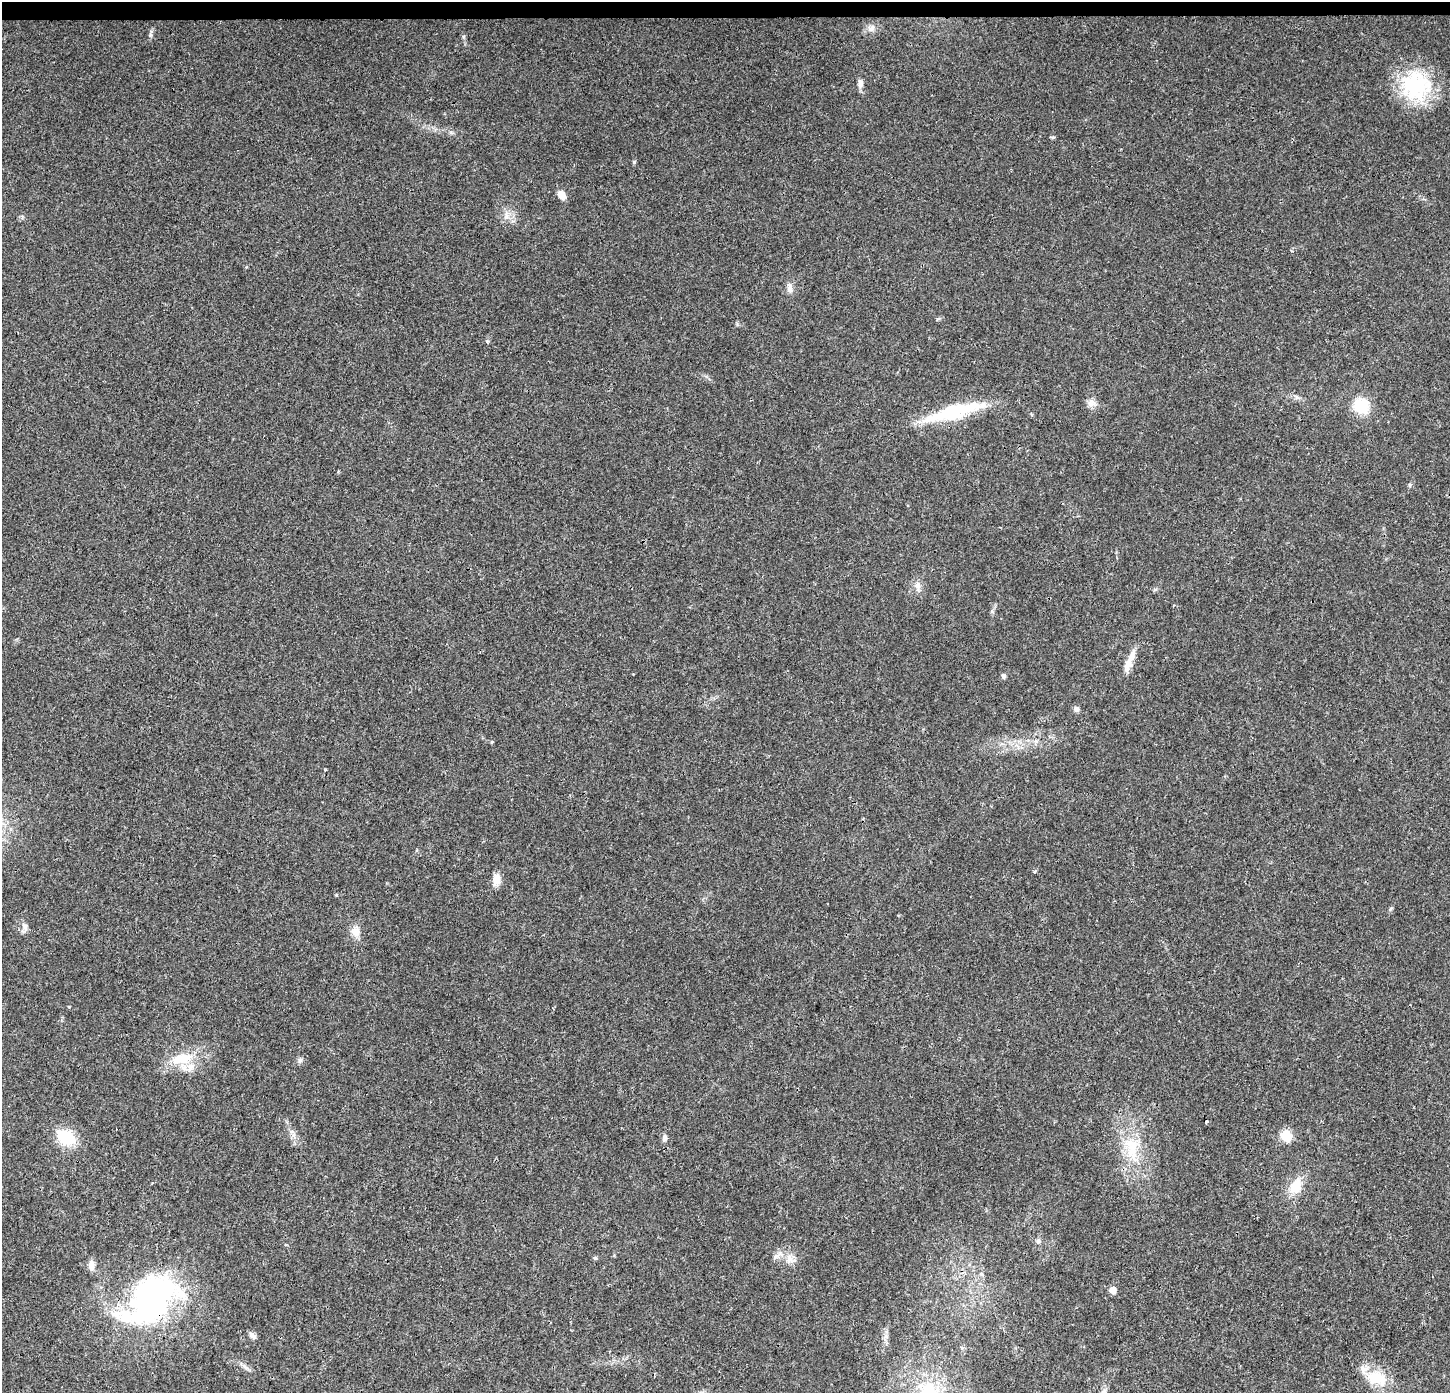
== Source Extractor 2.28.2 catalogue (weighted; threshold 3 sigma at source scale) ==
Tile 2 of 3 x 3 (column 2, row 1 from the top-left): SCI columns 1458-2905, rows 2997-4387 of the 4354 x 4601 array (HDU 1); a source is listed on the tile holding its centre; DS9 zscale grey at full resolution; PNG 1452 x 1395 px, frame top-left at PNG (2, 2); no overlay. Shown black and unused: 1% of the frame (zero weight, under 3 of 4 exposures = <1% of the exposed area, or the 3 px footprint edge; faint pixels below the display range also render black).
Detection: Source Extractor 2.28.2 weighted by HDU 2 'WHT'; one run over the whole footprint, this tile lists its part. Background 0.0264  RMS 0.0031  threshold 0.014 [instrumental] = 3 sigma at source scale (4.5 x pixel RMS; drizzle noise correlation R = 1.50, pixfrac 1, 0.0396/0.0396 arcsec/px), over >= 5 px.
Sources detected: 42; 1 cosmic-ray / hot-pixel residue — not listed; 2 inside a brighter listed object's ellipse — not listed separately; the other 39 listed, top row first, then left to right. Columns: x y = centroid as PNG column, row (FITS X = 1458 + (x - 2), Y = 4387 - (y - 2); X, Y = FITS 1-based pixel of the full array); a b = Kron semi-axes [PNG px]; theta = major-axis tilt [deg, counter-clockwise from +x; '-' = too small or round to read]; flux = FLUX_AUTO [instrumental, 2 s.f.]
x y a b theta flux
871 28 11 8 58 1.7
860 83 11 7 86 1.5
1416 86 38 36 7 26
1053 137 6 4 39 0.4
634 162 5 5 - 0.44
561 195 12 9 -55 2.3
506 216 10 6 90 1.5
790 288 14 7 -83 1.7
1091 403 11 11 - 1.9
1361 406 21 20 - 8.1
953 412 61 14 15 23
1410 485 6 4 90 0.41
918 586 15 7 -87 1.9
1128 663 25 9 74 3.7
1003 676 7 6 - 0.69
1076 709 7 7 - 1
326 770 3 3 - 0.33
496 879 17 10 84 2.6
1390 909 6 4 70 0.46
25 926 10 7 -83 1.4
356 931 12 12 - 3
181 1059 32 14 12 9.3
300 1060 6 6 - 0.78
1286 1136 12 10 -28 6.1
66 1138 18 13 -32 12
664 1138 9 6 81 0.99
1132 1147 36 18 -75 13
1295 1186 16 12 62 6.7
1038 1241 7 6 - 1
776 1256 9 6 16 1.3
595 1258 5 4 - 0.51
789 1259 13 9 89 2.4
91 1265 14 8 -90 1.8
981 1274 6 4 -18 0.43
1113 1290 5 5 - 2.9
151 1300 73 46 40 82
252 1335 11 6 -37 1.2
1376 1378 28 17 -15 9.5
927 1392 30 25 79 19
Overlapping masked pixels (flux is a lower limit): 1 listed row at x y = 151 1300
Isophote crosses this tile's border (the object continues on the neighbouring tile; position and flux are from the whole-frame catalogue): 1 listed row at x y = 927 1392
Unlisted compact peaks at least as high as the median listed source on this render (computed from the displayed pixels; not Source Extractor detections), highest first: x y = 150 35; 487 341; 451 132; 293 1135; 336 895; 69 1007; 737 324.